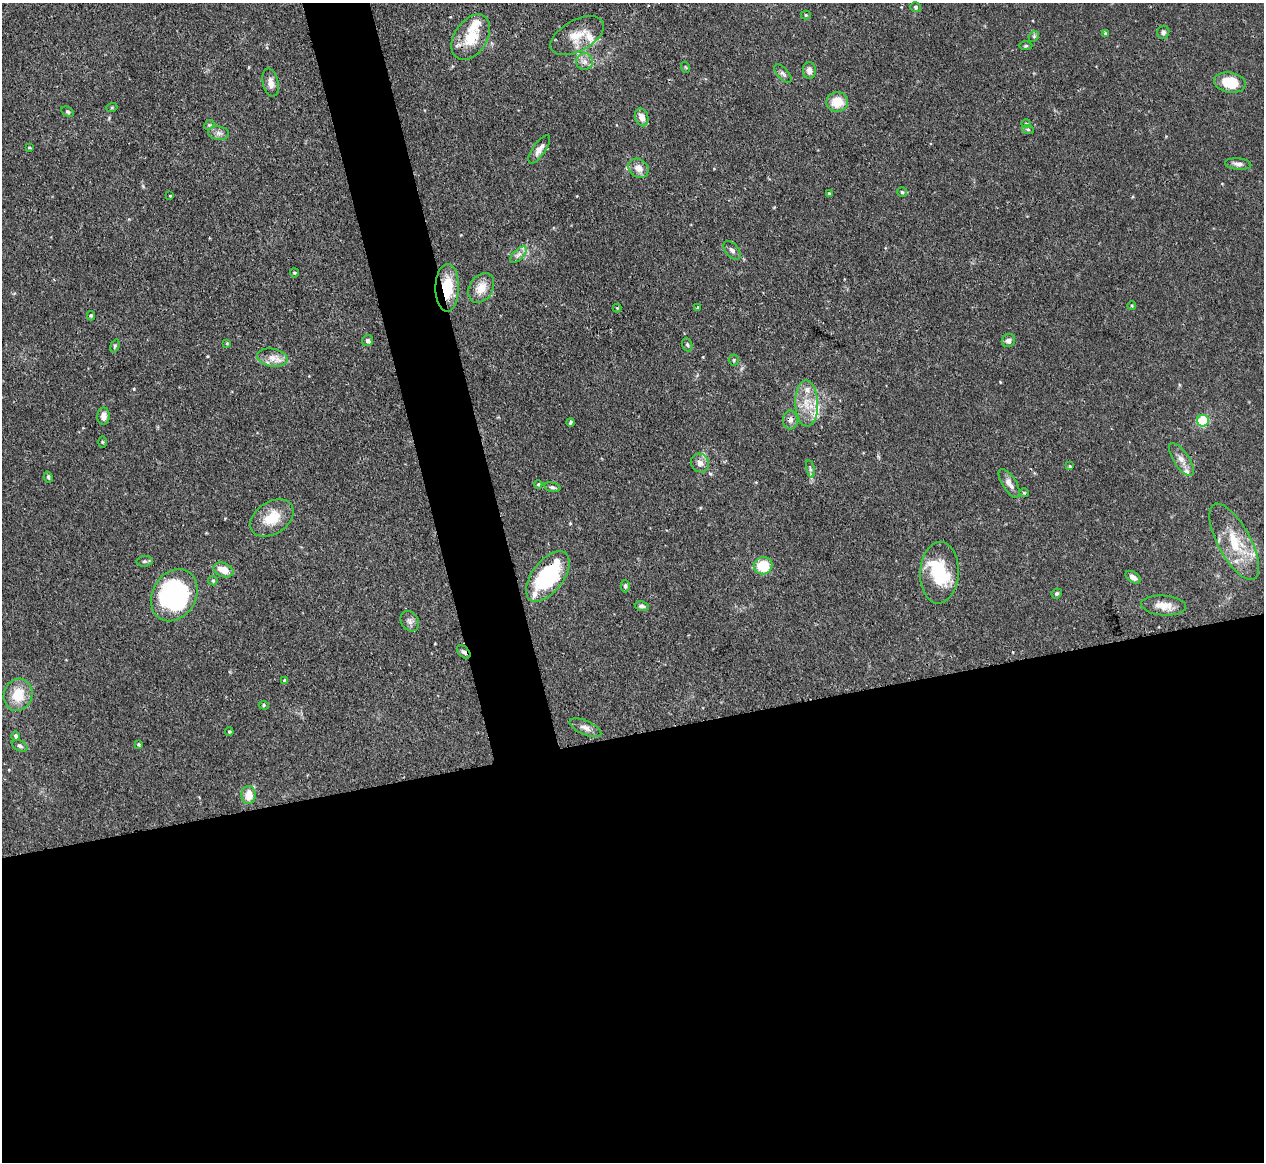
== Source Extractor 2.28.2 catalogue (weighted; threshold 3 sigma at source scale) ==
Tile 15 of 4 x 4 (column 3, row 4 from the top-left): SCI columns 2535-3796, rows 146-1305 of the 5067 x 5049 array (HDU 1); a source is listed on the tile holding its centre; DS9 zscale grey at full resolution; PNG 1266 x 1164 px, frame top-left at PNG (2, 3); each listed source drawn as its Kron ellipse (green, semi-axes under 4 px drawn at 4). Shown black and unused: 40% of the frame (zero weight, under 3 of 4 exposures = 1% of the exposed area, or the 3 px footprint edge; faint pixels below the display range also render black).
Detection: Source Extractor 2.28.2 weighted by HDU 2 'WHT'; one run over the whole footprint, this tile lists its part. Background 0.0736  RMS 0.0041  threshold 0.0184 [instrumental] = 3 sigma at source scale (4.5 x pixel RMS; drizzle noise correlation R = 1.50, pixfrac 1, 0.05/0.05 arcsec/px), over >= 5 px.
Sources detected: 97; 2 inside a brighter object's white glare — neither listed nor drawn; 10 inside a brighter listed object's ellipse — not listed separately; the other 85 listed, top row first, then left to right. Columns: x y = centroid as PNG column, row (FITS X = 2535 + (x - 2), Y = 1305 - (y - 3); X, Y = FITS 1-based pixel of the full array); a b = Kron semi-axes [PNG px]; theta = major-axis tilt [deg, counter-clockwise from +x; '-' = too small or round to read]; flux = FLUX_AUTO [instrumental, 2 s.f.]
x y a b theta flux
916 7 5 5 - 0.69
806 15 5 4 - 0.59
1163 32 7 6 - 0.93
1105 33 4 3 - 0.48
577 35 29 15 28 8.6
1034 36 6 4 46 0.59
471 37 25 16 57 13
1026 46 7 3 0 0.52
585 62 8 8 - 2.2
685 67 5 3 - 0.42
809 71 8 6 -90 2.3
783 74 11 5 -47 1.2
1230 82 16 10 -10 12
271 83 14 7 -77 3.1
837 102 11 10 - 8.5
112 107 5 3 - 0.44
68 112 6 4 -28 0.73
642 117 9 6 -72 3.6
1026 123 5 3 - 0.57
209 125 5 4 - 0.54
1028 129 6 3 -19 0.49
219 133 10 6 -7 1.8
29 147 3 2 - 0.44
539 149 16 6 55 2.9
1238 164 13 5 -5 1.8
638 168 11 9 -34 3.7
902 192 5 5 - 0.56
829 193 4 3 - 0.5
170 196 3 3 - 0.36
732 250 10 6 -48 1.6
518 255 10 5 45 1.7
294 273 4 4 - 0.47
447 288 24 12 89 14
481 288 16 11 57 6.2
1132 306 4 4 - 0.43
698 307 4 3 - 0.39
617 308 4 4 - 0.41
91 316 5 4 - 0.62
368 341 6 5 - 0.97
1008 341 7 6 - 1.8
227 343 4 4 - 0.41
687 345 7 5 -70 0.81
115 346 7 4 70 0.69
272 358 15 9 -9 3.9
734 360 5 5 - 0.62
807 403 23 11 -88 8.1
103 416 9 6 86 2.9
790 420 9 7 88 2
1203 421 6 6 - 17
571 422 4 3 - 0.73
102 442 5 3 - 0.43
1181 459 19 7 -56 3.3
700 463 9 9 - 2.5
1069 466 3 3 - 0.41
810 469 8 3 -77 0.83
48 477 5 4 - 0.63
1009 483 16 7 -58 2.8
538 484 4 3 - 0.47
552 487 8 4 -13 0.89
1024 493 4 4 - 0.48
272 518 24 16 34 11
1234 542 42 16 -62 17
145 561 8 5 6 0.88
763 566 9 8 - 14
224 570 10 7 -21 4.9
939 573 31 19 87 18
548 576 29 15 53 42
1133 577 8 5 -35 2.3
213 581 5 4 - 0.67
625 586 6 4 90 0.8
1057 593 5 4 - 0.81
174 595 27 21 59 66
642 606 7 4 -9 1.2
1164 606 22 10 -4 5.2
410 621 11 8 -59 1.9
464 652 8 5 -44 1.1
284 680 4 4 - 0.68
18 695 16 14 72 10
264 705 5 4 - 0.57
585 728 17 7 -24 2.6
229 732 4 3 - 0.51
16 736 5 4 - 0.94
138 744 4 3 - 0.53
20 746 8 5 -24 0.97
248 795 9 7 -88 5.8
Overlapping masked pixels (flux is a lower limit): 4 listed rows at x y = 447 288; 790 420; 548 576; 464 652